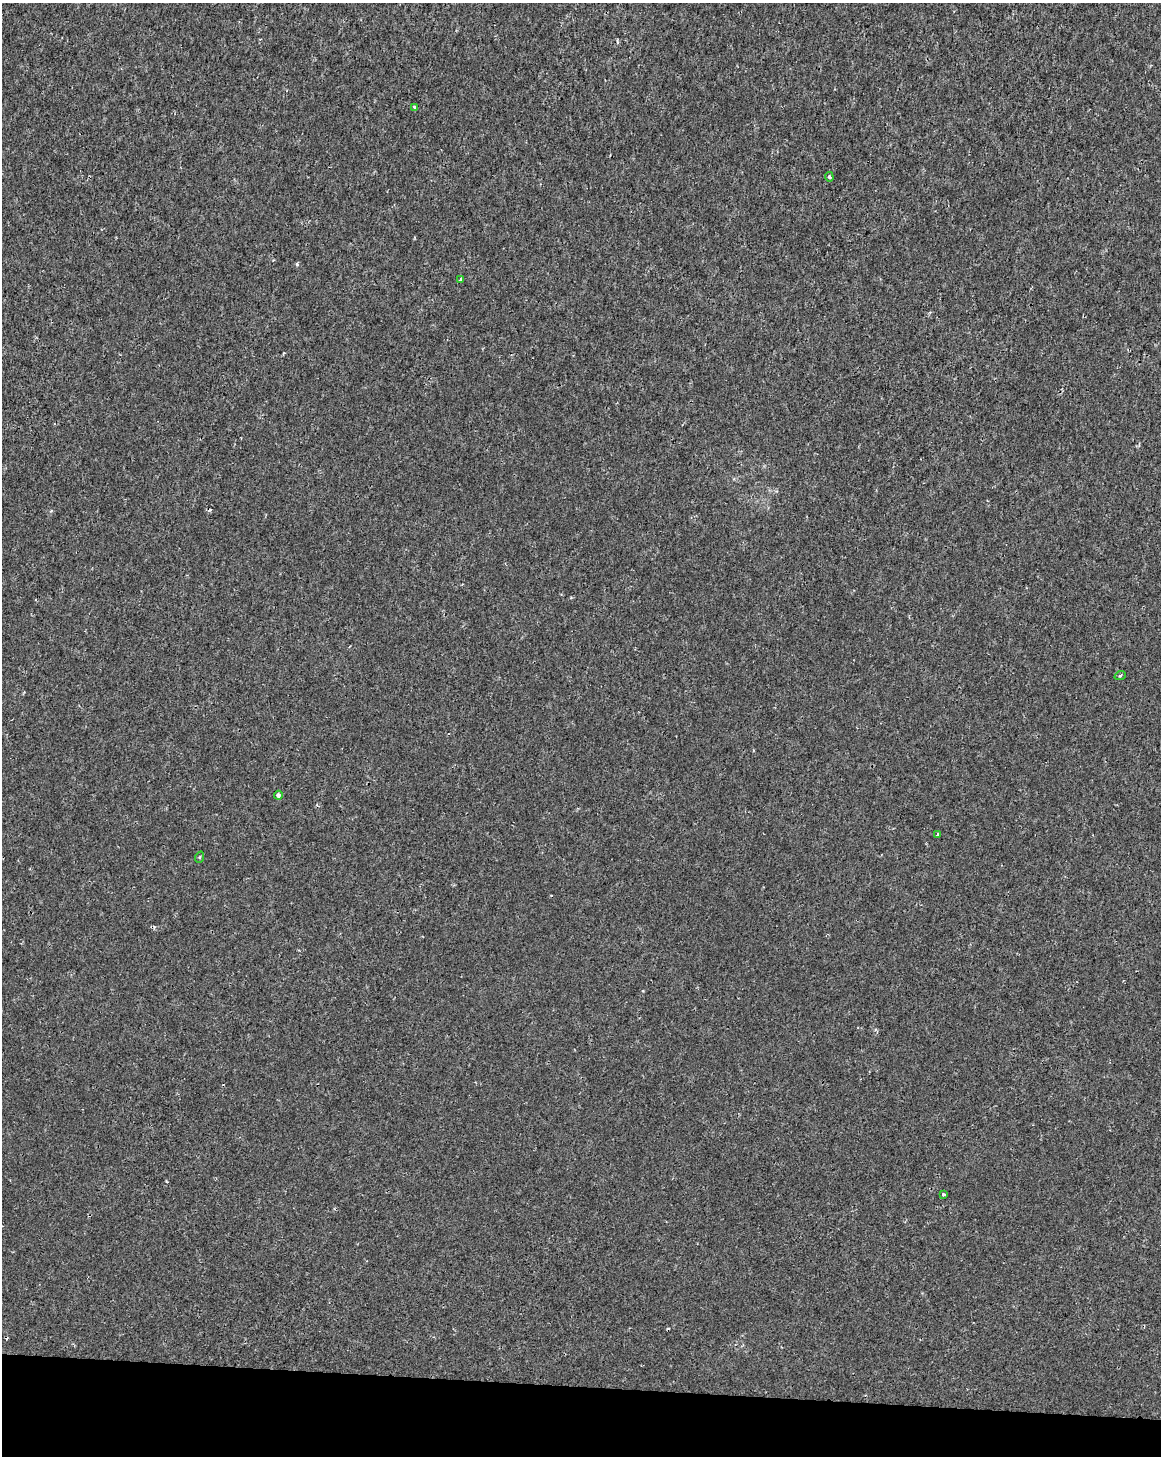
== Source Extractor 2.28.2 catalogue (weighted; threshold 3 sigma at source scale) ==
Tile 11 of 4 x 3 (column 3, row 3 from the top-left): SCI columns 2327-3485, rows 284-1737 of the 4645 x 4872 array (HDU 1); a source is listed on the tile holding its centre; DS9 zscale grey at full resolution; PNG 1163 x 1458 px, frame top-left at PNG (2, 3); each listed source drawn as its Kron ellipse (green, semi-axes under 4 px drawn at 4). Shown black and unused: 5% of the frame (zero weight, under 2 of 3 exposures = <1% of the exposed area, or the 3 px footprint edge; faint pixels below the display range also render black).
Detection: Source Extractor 2.28.2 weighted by HDU 2 'WHT'; one run over the whole footprint, this tile lists its part. Background 1.15e-04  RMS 0.002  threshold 0.00912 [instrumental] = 3 sigma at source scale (4.5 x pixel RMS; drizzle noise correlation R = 1.50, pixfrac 1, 0.0396/0.0396 arcsec/px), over >= 5 px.
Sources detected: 12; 4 cosmic-ray / hot-pixel residue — neither listed nor drawn; the other 8 listed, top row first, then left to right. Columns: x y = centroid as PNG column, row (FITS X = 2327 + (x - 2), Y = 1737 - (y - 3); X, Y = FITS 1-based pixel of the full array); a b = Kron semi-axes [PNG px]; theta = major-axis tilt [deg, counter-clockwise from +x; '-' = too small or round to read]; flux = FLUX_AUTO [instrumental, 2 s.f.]
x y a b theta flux
415 107 4 3 - 0.84
829 177 5 3 - 0.31
460 280 4 3 - 1
1120 675 6 3 21 0.27
278 795 4 4 - 0.66
937 835 3 3 - 0.32
200 857 6 3 71 0.21
943 1194 3 3 - 0.61